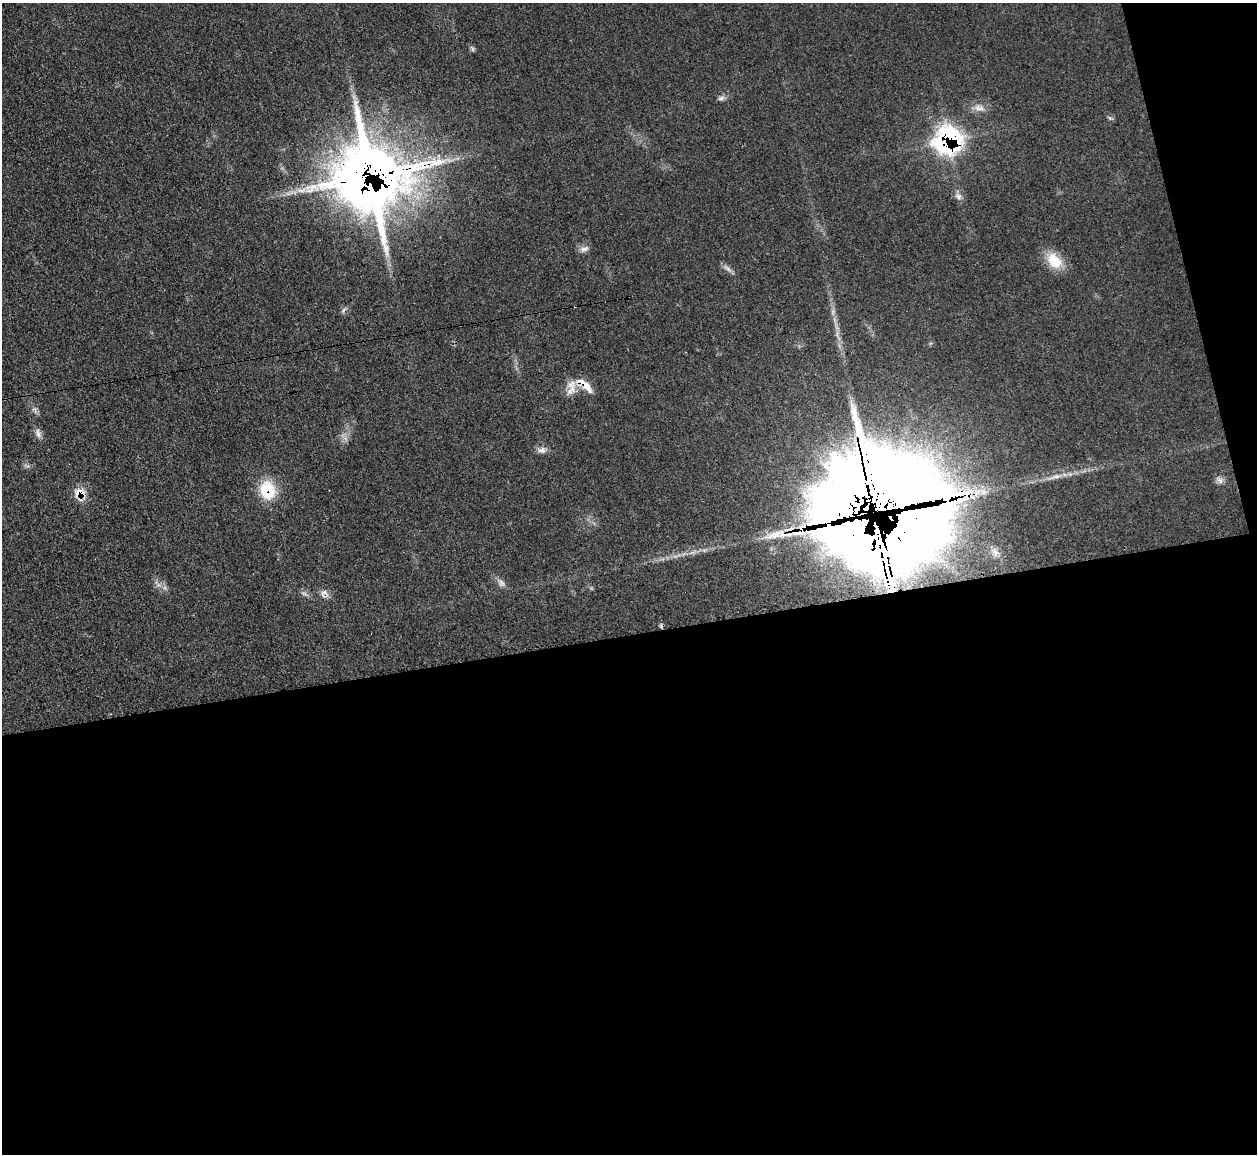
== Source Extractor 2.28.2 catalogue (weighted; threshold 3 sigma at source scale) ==
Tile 16 of 4 x 4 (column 4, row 4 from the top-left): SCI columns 3769-5023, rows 253-1404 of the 5025 x 4997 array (HDU 1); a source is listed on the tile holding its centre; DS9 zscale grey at full resolution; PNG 1259 x 1156 px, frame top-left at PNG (2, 3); no overlay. Shown black and unused: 48% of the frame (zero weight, under 3 of 4 exposures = <1% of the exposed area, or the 3 px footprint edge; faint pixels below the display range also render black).
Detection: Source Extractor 2.28.2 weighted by HDU 2 'WHT'; one run over the whole footprint, this tile lists its part. Background 0.0431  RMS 0.0056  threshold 0.0251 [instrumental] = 3 sigma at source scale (4.5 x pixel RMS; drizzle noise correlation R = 1.50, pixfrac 1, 0.05/0.05 arcsec/px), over >= 5 px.
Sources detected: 30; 1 too faint to see at this stretch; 3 cosmic-ray / hot-pixel residue — not listed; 5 inside a brighter listed object's ellipse — not listed separately; the other 21 listed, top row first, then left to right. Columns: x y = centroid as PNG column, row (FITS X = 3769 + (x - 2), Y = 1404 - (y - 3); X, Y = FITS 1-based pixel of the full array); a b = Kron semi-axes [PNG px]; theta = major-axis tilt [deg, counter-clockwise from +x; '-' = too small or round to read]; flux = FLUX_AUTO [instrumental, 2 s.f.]
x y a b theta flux
472 48 9 4 -55 1.1
721 98 8 6 16 1.7
979 108 15 9 -11 4.1
949 140 24 23 - 91
371 175 37 33 -73 1300
958 196 9 8 - 2.5
584 249 14 7 19 2.5
1054 261 24 17 -48 12
571 385 16 12 25 6.9
586 386 22 10 -53 6.3
38 433 13 7 -70 2.8
542 450 12 8 2 2.8
1055 477 19 5 12 3.7
1219 480 12 5 -56 2.2
267 490 24 20 -70 19
80 493 17 13 -24 7.7
880 503 68 34 -68 2600
775 535 32 10 20 11
501 583 13 7 -53 2.6
324 592 13 6 14 2.7
304 593 7 4 -19 1.3
Overlapping masked pixels (flux is a lower limit): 8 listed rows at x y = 949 140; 371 175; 586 386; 267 490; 80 493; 880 503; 775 535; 324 592